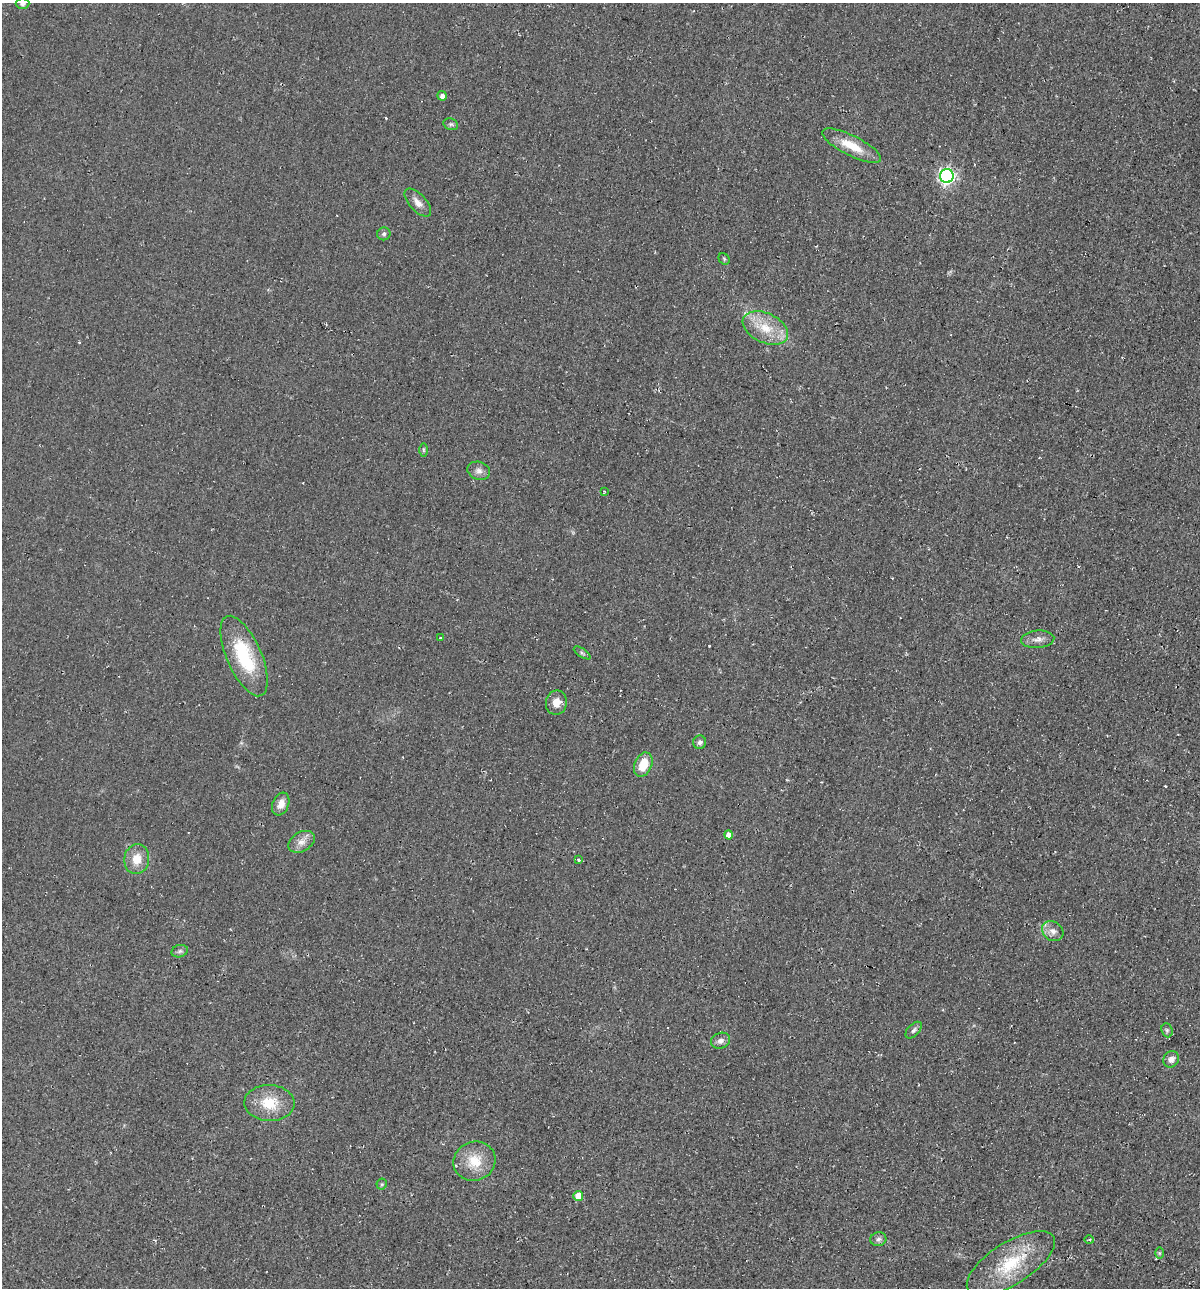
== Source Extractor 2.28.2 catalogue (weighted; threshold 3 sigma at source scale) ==
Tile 6 of 4 x 4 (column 2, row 2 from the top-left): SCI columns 1320-2517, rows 2585-3870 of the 5225 x 5189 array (HDU 1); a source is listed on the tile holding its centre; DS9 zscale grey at full resolution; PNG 1202 x 1290 px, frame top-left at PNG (2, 3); each listed source drawn as its Kron ellipse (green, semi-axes under 4 px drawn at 4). Shown black and unused: <1% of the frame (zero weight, under 2 of 3 exposures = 1% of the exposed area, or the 3 px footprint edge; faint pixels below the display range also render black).
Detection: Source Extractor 2.28.2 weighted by HDU 2 'WHT'; one run over the whole footprint, this tile lists its part. Background 0.0842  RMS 0.014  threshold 0.0626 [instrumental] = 3 sigma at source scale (4.5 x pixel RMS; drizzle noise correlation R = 1.50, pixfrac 1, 0.05/0.05 arcsec/px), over >= 5 px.
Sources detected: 40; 2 cosmic-ray / hot-pixel residue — neither listed nor drawn; the other 38 listed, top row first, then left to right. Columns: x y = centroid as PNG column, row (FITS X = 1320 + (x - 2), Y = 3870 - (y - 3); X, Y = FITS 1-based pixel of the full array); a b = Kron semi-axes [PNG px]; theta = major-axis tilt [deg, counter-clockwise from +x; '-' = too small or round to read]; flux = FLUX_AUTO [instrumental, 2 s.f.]
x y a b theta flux
22 3 7 5 1 3.9
442 96 5 4 - 6.3
451 124 7 5 -19 2.7
852 146 32 10 -27 33
947 176 7 6 - 410
418 202 17 8 -48 10
384 234 7 6 - 3.3
724 259 6 5 - 2
765 328 24 14 -25 36
423 450 6 4 -89 2
479 471 11 9 -19 6.8
604 491 3 2 - 1.7
441 638 3 3 - 7.8
1038 639 16 8 5 9.2
582 653 9 4 -33 2.6
244 656 43 17 -66 87
556 703 12 10 80 13
700 742 7 6 - 4.4
643 765 13 8 68 27
281 804 12 8 68 12
729 835 4 4 - 11
302 842 14 9 31 10
137 859 15 12 83 20
579 860 3 3 - 4.3
1053 931 11 9 -36 9.1
180 951 8 6 17 3.9
914 1030 10 6 46 3.9
1167 1030 7 5 -70 2.7
721 1041 10 8 19 6.4
1171 1059 8 7 - 8.1
269 1103 25 18 -2 39
474 1161 21 19 22 35
382 1184 5 5 - 2.1
578 1196 5 5 - 20
878 1239 8 7 - 4.2
1089 1240 5 3 - 1.7
1159 1253 6 4 -90 1.9
1011 1263 50 21 32 73
Isophote crosses this tile's border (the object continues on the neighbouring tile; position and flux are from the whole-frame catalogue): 1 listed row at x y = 22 3